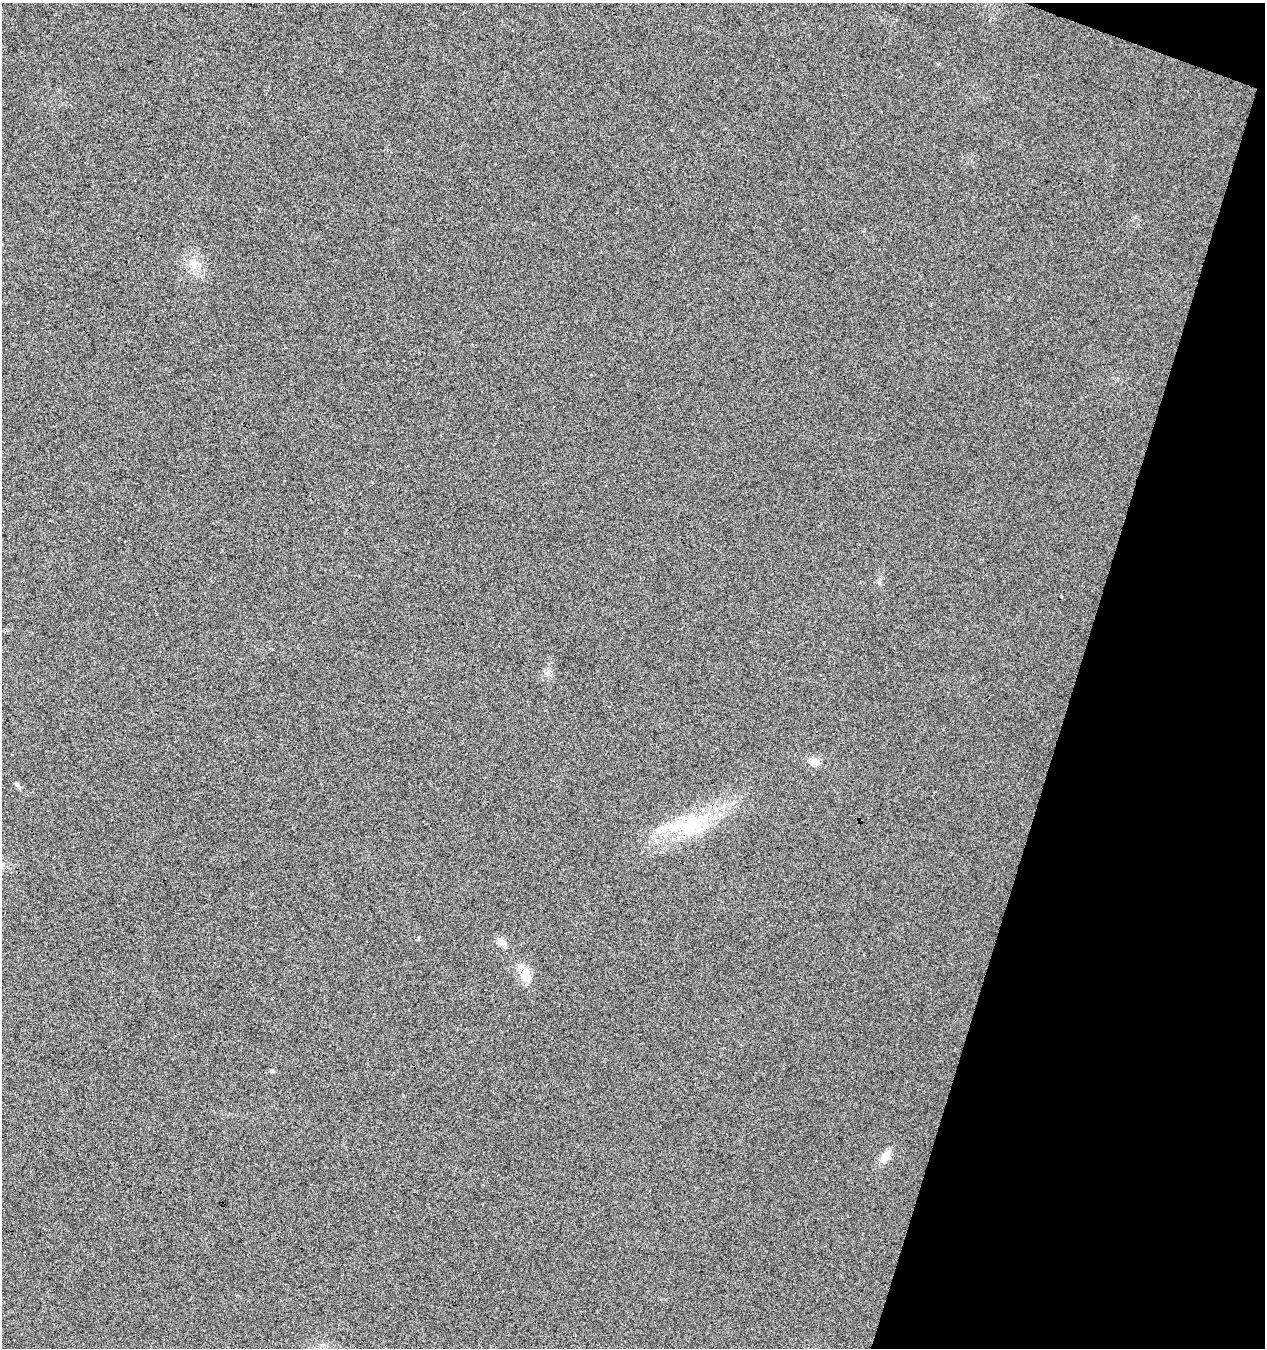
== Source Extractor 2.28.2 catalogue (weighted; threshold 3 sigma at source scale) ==
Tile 8 of 4 x 4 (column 4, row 2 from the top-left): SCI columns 4069-5331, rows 2694-4039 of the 5549 x 5394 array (HDU 1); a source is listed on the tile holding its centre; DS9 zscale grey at full resolution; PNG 1267 x 1350 px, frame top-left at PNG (2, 3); no overlay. Shown black and unused: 16% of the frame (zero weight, under 3 of 4 exposures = <1% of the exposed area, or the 3 px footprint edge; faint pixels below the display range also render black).
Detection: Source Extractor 2.28.2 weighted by HDU 2 'WHT'; one run over the whole footprint, this tile lists its part. Background 0.00855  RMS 0.0049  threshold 0.0222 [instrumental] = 3 sigma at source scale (4.5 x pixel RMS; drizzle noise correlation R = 1.50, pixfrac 1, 0.0396/0.0396 arcsec/px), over >= 5 px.
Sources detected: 10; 1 inside a brighter listed object's ellipse — not listed separately; the other 9 listed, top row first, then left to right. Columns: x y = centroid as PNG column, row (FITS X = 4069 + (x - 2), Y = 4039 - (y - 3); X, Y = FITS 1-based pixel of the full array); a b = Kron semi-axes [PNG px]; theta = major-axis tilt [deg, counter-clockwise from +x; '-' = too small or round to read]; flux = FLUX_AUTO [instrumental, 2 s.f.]
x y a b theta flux
193 264 16 8 -75 4.6
548 673 7 5 -46 1.3
815 762 11 8 -25 3.6
17 784 6 5 - 0.94
692 825 33 23 11 29
500 942 10 9 - 2.6
526 976 17 13 -83 7.3
272 1070 6 4 -20 0.63
885 1157 12 9 51 5.5